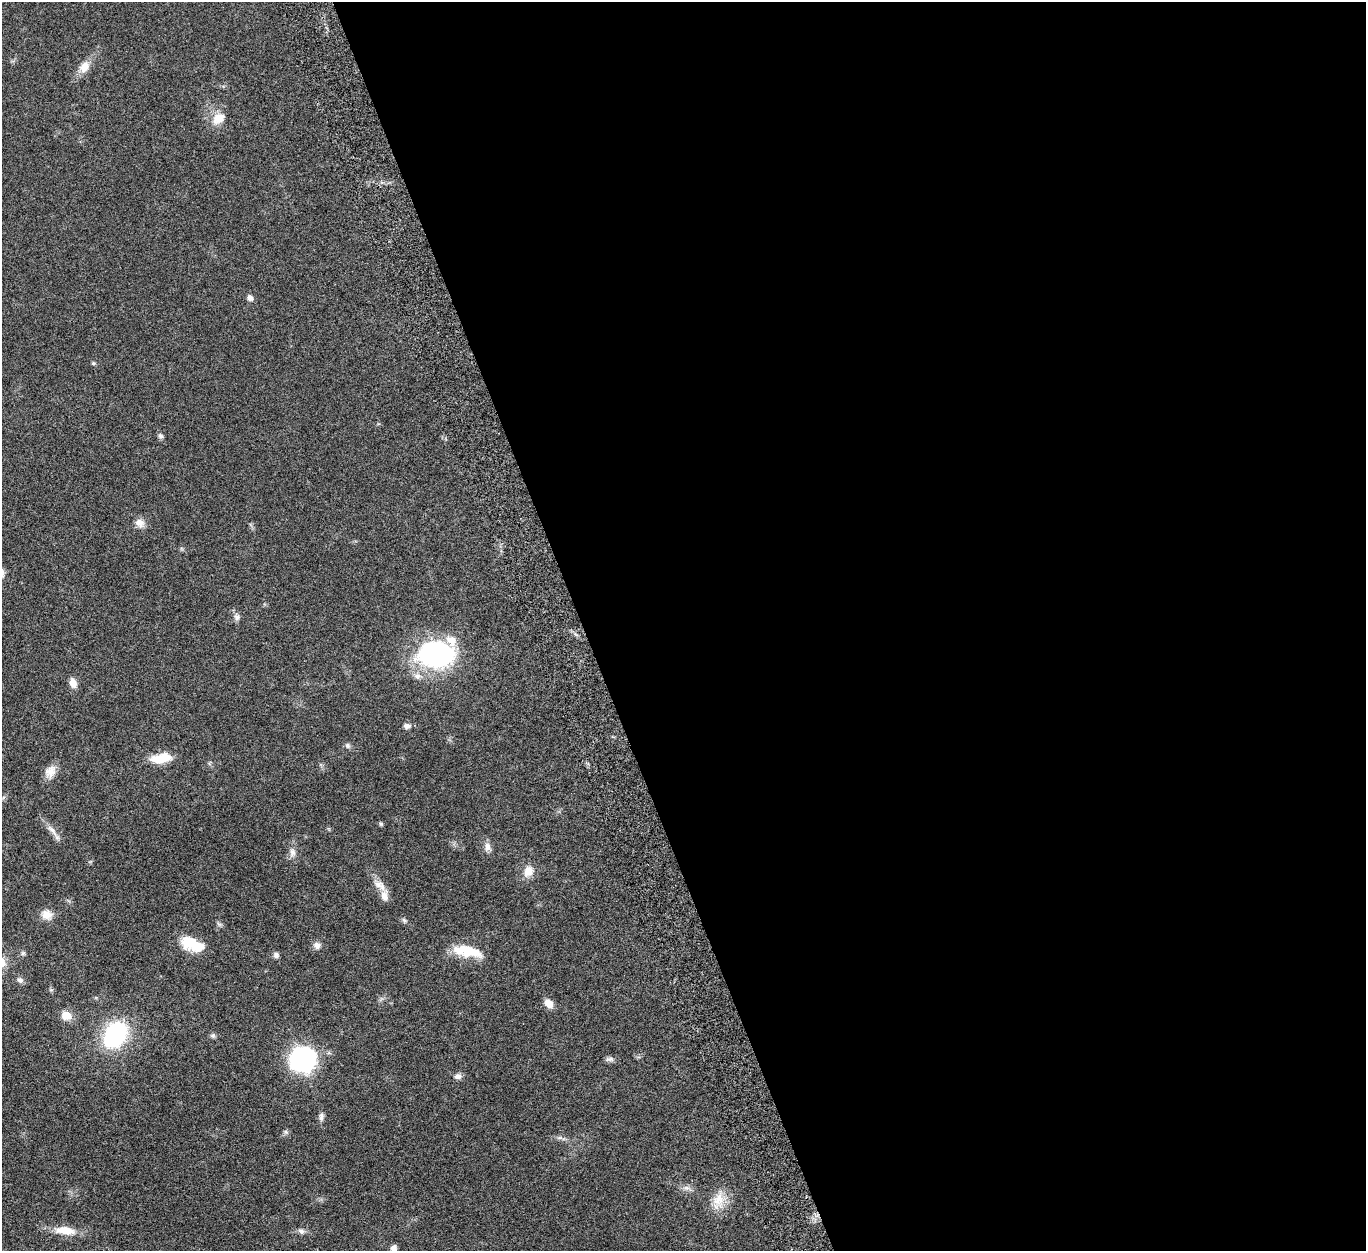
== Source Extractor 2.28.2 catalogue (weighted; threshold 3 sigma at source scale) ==
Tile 8 of 4 x 4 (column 4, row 2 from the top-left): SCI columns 4204-5567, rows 2829-4077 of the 5676 x 5537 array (HDU 1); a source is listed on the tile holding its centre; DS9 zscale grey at full resolution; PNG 1368 x 1253 px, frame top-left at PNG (2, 2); no overlay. Shown black and unused: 57% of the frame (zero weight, under 5 of 10 exposures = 6% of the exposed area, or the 3 px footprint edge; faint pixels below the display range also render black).
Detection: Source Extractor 2.28.2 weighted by HDU 2 'WHT'; one run over the whole footprint, this tile lists its part. Background 0.0277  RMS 0.0018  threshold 0.00725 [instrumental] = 3 sigma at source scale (4.09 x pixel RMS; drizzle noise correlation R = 1.36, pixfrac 0.8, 0.05/0.05 arcsec/px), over >= 5 px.
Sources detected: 45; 1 inside a brighter object's white glare — not listed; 3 inside a brighter listed object's ellipse — not listed separately; the other 41 listed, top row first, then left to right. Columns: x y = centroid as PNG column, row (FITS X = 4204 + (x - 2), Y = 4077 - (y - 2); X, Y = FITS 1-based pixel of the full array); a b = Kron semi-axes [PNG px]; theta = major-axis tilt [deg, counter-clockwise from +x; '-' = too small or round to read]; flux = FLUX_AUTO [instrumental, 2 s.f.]
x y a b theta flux
84 67 16 11 62 1.7
219 118 18 12 37 2.1
250 298 9 7 -56 0.56
93 363 6 4 -18 0.2
160 436 7 6 - 0.38
140 523 13 10 -28 1.1
237 617 9 8 - 0.57
435 654 36 26 -2 27
73 683 12 8 -67 1.1
407 726 10 7 -1 0.59
347 746 7 6 - 0.38
161 758 24 10 8 3.2
50 771 18 12 50 1.5
381 824 6 4 -45 0.23
52 830 18 6 -46 1.1
487 847 12 8 89 0.79
292 853 12 8 84 0.84
528 871 13 11 66 1.7
378 884 13 11 -46 1.3
384 896 15 10 -87 1.3
47 915 13 11 -15 1.6
404 920 7 4 -45 0.28
189 942 22 17 -18 3.7
317 945 9 8 - 0.74
471 952 33 15 -13 4.2
23 953 6 5 - 0.29
276 955 7 6 - 0.46
20 980 9 7 -27 0.55
549 1004 10 8 -47 1.4
66 1016 13 10 -16 1.7
115 1034 20 14 56 22
213 1035 7 6 - 0.34
303 1059 15 15 - 36
610 1059 12 5 7 0.49
458 1076 9 7 9 0.62
321 1117 13 6 87 0.56
286 1132 6 5 - 0.29
719 1200 20 15 -88 2.9
65 1230 25 10 -6 2.9
301 1231 9 6 -28 0.52
394 1248 9 8 - 0.71
Isophote crosses this tile's border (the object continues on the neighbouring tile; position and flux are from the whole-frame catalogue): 1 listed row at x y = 394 1248